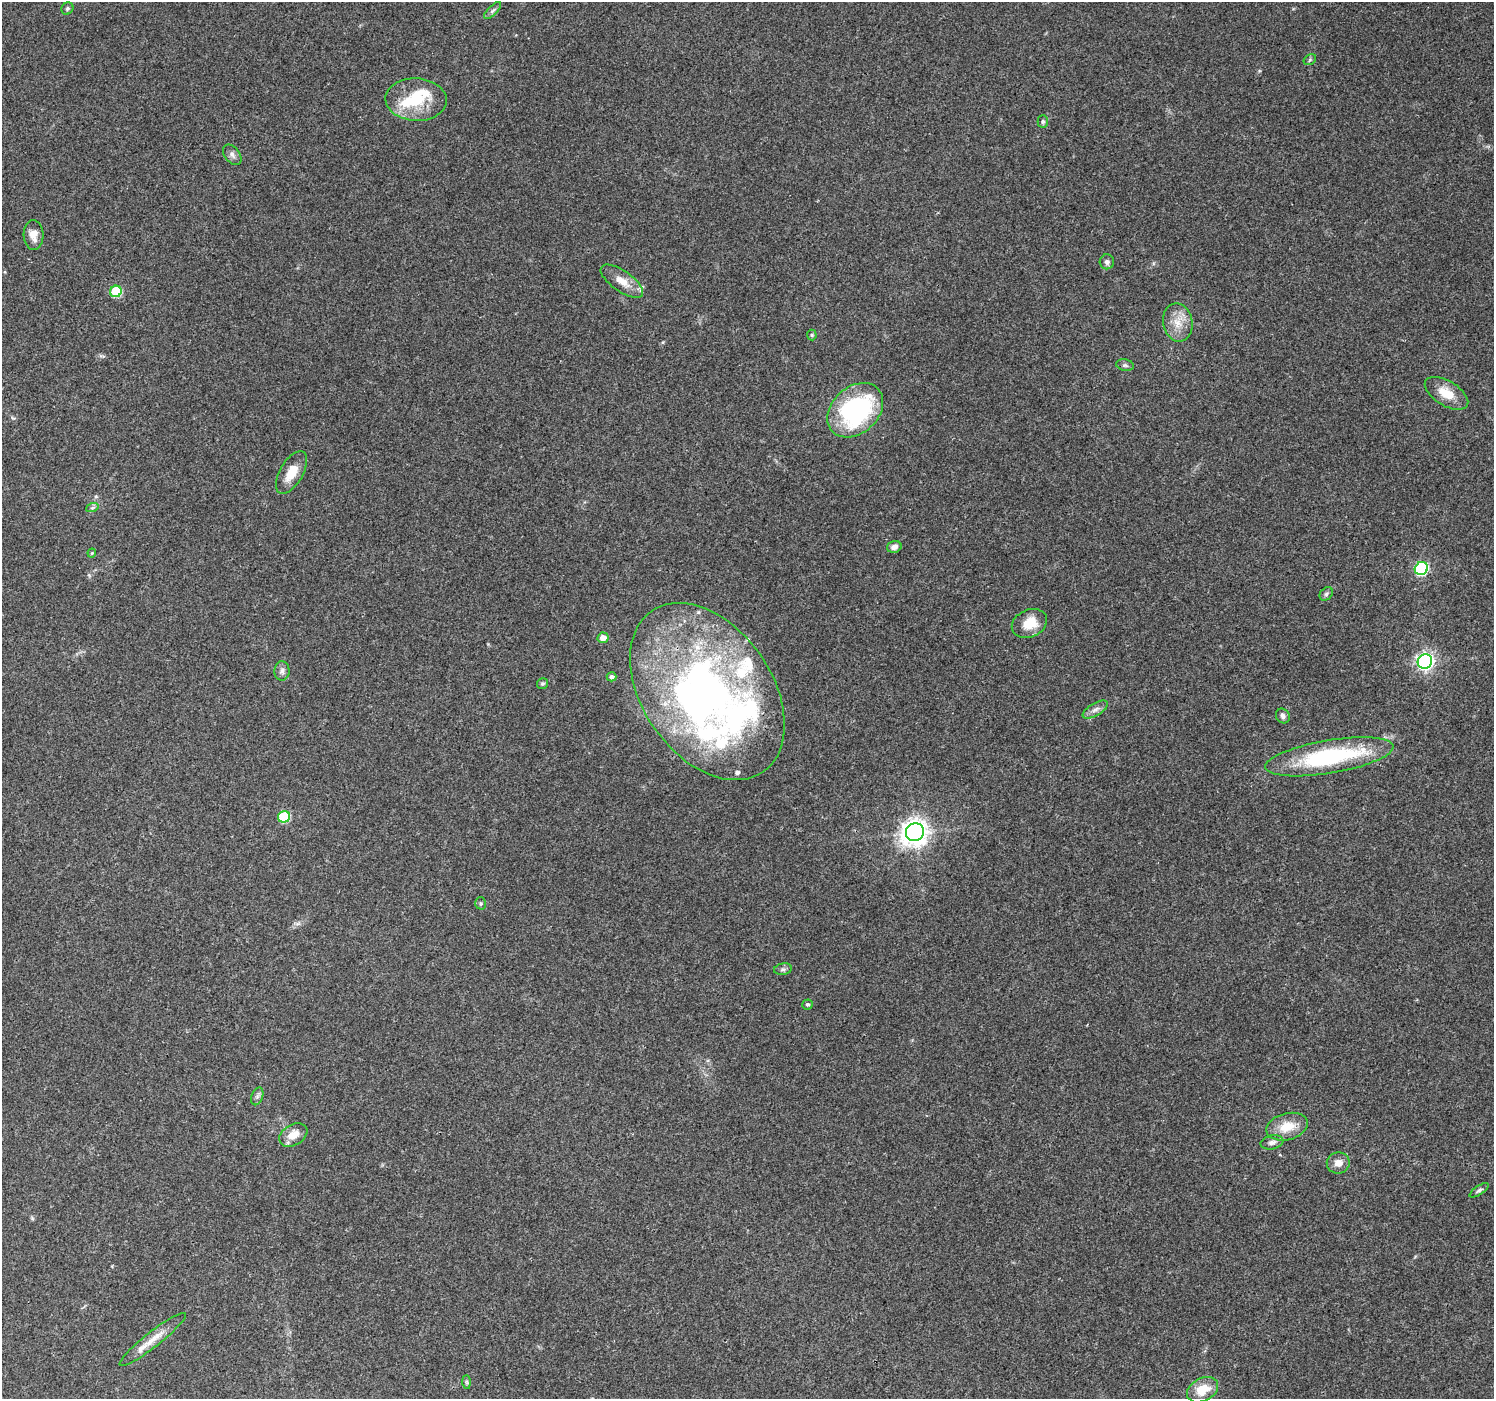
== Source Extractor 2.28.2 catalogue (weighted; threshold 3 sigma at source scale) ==
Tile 7 of 4 x 4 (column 3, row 2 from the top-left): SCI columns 2990-4481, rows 3039-4435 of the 5972 x 6010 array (HDU 1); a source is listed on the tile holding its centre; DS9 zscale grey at full resolution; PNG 1496 x 1401 px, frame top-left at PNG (2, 2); each listed source drawn as its Kron ellipse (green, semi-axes under 4 px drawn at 4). Shown black and unused: <1% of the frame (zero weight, under 3 of 4 exposures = <1% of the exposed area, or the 3 px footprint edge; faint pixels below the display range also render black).
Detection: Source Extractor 2.28.2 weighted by HDU 2 'WHT'; one run over the whole footprint, this tile lists its part. Background 0.0748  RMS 0.0045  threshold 0.0201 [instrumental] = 3 sigma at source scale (4.5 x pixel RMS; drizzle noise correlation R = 1.50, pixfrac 1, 0.0396/0.0396 arcsec/px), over >= 5 px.
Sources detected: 58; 4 inside a brighter object's white glare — neither listed nor drawn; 9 inside a brighter listed object's ellipse — not listed separately; the other 45 listed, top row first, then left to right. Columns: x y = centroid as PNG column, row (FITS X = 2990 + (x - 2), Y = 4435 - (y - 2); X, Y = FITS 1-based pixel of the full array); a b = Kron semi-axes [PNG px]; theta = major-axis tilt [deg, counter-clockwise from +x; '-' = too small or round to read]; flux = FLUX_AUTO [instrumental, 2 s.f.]
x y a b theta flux
67 9 6 5 - 0.84
493 10 11 4 45 1.3
1310 60 7 5 31 0.71
416 100 30 21 -3 18
1043 121 6 5 - 0.87
232 155 11 7 -52 1.9
33 235 15 10 -86 4
1107 262 7 7 - 1.4
622 281 25 10 -35 6.2
116 291 6 5 - 23
1178 323 19 14 -80 7.3
812 335 5 5 - 0.6
1125 365 9 5 -10 1.1
1446 393 24 12 -31 8.4
855 410 31 23 42 66
291 472 24 11 60 7.3
92 508 6 4 19 0.76
894 547 7 5 16 2.3
92 553 4 4 - 0.45
1421 569 7 6 - 57
1326 594 7 5 46 0.97
1029 624 18 13 24 8.7
603 638 5 5 - 3.8
1425 661 7 7 - 160
282 671 9 7 87 1.7
612 677 5 4 - 1.3
543 683 5 5 - 0.77
707 691 98 65 -55 220
1095 710 14 6 30 2.3
1283 716 7 6 - 1.6
1329 757 65 16 10 56
284 817 6 5 - 28
915 832 9 8 - 420
481 903 6 5 - 0.85
783 969 9 5 9 1.2
807 1004 5 5 - 0.8
257 1096 9 5 70 1.4
1287 1127 21 13 15 9.6
293 1135 15 10 30 5.9
1272 1142 11 6 11 1.8
1338 1163 11 10 - 3.7
1479 1190 11 4 34 1
153 1339 41 7 38 7.4
466 1382 7 4 -89 0.7
1202 1390 16 11 27 9
Overlapping masked pixels (flux is a lower limit): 1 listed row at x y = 707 691